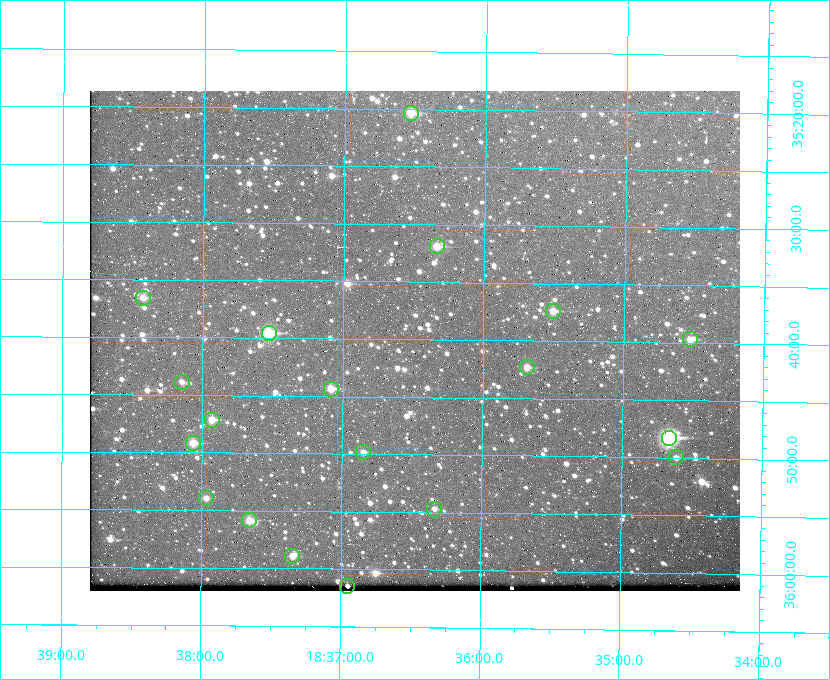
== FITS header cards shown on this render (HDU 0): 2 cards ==
NAXIS1  =                  650 / Width of table row in bytes
NAXIS2  =                  500 / Number of rows in table

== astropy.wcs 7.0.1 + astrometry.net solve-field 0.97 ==
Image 650 x 500 px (HDU 0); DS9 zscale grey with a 90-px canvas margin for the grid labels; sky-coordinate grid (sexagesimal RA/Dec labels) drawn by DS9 from the SOLVED WCS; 19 Tycho-2 reference stars matched to detected sources circled (green)
Header WCS: none
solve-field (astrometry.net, Tycho-2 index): SOLVED blind (the file carries no WCS)
Solved WCS: RA---TAN-SIP/DEC--TAN-SIP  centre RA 18:36:29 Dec +35:40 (279.12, +35.67 deg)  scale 5.21 arcsec/px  FOV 56.5' x 43.4'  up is +179 deg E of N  parity flipped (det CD > 0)
(file carries no celestial WCS; the grid is the blind solution)
Tycho-2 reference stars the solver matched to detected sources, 19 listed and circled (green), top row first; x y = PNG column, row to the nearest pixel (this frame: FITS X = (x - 90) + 1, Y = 500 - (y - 91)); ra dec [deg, ICRS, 3 dp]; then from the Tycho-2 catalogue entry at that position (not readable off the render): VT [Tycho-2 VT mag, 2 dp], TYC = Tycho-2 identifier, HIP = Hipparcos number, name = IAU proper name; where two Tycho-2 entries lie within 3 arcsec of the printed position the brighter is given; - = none
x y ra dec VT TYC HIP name
411 113 279.134 +35.339 9.91 2645-980-1 - -
437 246 279.085 +35.532 9.84 2645-710-1 - -
143 298 279.606 +35.610 10.50 2645-565-1 - -
553 311 278.877 +35.623 10.37 2632-1282-1 - -
269 333 279.382 +35.660 8.88 2649-136-1 91311 -
690 339 278.632 +35.662 10.68 2636-195-1 - -
527 367 278.922 +35.705 10.37 2636-96-1 - -
182 382 279.537 +35.731 11.00 2649-31-1 - -
331 389 279.271 +35.739 10.27 2649-22-1 - -
212 420 279.483 +35.786 9.96 2649-1276-1 - -
669 438 278.667 +35.805 7.78 2636-68-1 91080 -
193 443 279.516 +35.819 10.07 2649-1464-1 - -
363 452 279.212 +35.831 10.99 2649-1529-1 - -
676 457 278.654 +35.833 11.29 2636-133-1 - -
206 498 279.492 +35.899 10.86 2649-1492-1 - -
434 509 279.083 +35.912 11.42 2649-1448-1 - -
249 520 279.414 +35.931 10.32 2649-1381-1 - -
292 556 279.337 +35.982 10.50 2649-1232-1 - -
347 586 279.237 +36.025 11.10 2649-1371-1 - -